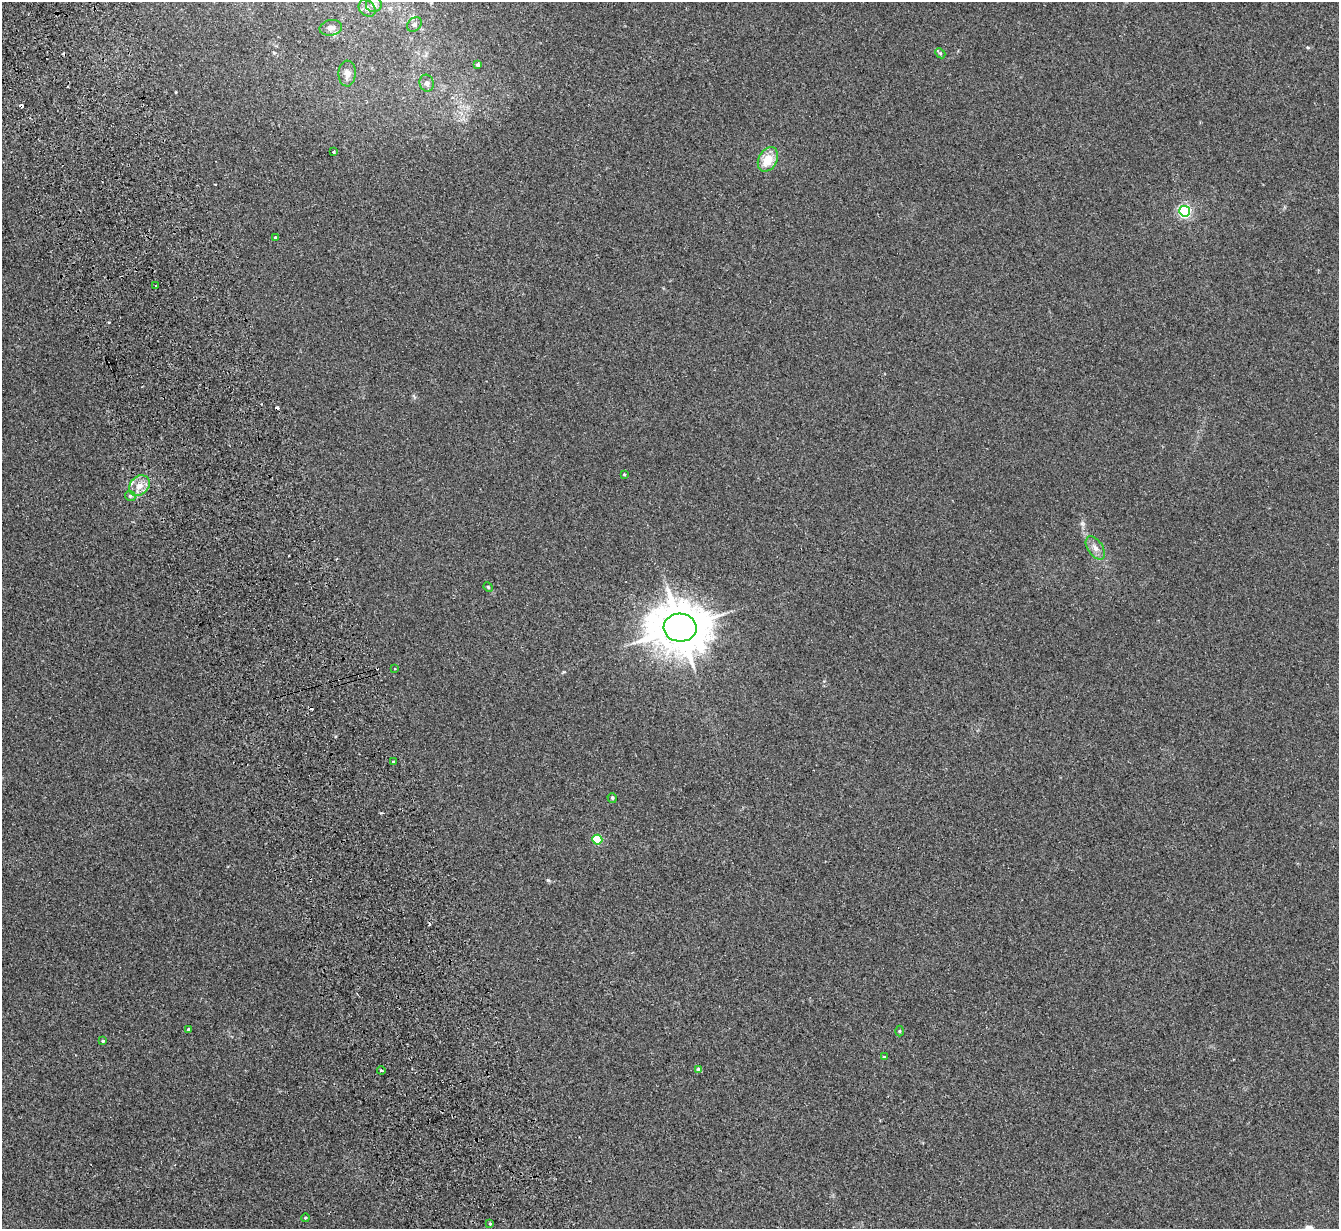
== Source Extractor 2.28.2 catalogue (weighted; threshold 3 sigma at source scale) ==
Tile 11 of 4 x 4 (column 3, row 3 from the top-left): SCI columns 2731-4067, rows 1399-2625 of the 5459 x 5375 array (HDU 1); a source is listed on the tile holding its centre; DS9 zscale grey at full resolution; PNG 1341 x 1231 px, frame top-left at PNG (2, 2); each listed source drawn as its Kron ellipse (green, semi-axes under 4 px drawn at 4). Shown black and unused: <1% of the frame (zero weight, under 2 of 3 exposures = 3% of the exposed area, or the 3 px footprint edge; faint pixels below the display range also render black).
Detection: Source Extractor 2.28.2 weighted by HDU 2 'WHT'; one run over the whole footprint, this tile lists its part. Background 0.0807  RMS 0.0082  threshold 0.037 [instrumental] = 3 sigma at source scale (4.5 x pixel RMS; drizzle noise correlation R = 1.50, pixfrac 1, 0.05/0.05 arcsec/px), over >= 5 px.
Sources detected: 38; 7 cosmic-ray / hot-pixel residue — neither listed nor drawn; the other 31 listed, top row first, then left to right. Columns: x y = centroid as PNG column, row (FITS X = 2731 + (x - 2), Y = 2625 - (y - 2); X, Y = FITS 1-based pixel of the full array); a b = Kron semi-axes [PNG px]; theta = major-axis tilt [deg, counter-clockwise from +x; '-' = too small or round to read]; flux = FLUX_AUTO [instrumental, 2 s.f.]
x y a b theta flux
374 5 8 7 - 3.4
367 8 9 7 -41 3.4
414 25 8 6 46 2.2
331 28 11 7 11 3.7
940 53 6 4 -43 1.1
478 65 4 3 - 2.1
347 74 13 8 88 4.7
427 83 8 7 - 3.2
334 152 4 3 - 7.6
768 159 13 9 62 14
1185 211 5 5 - 130
275 237 3 3 - 1.3
155 286 3 2 - 1.2
624 474 4 3 - 0.73
139 486 11 9 46 7.3
130 496 6 5 - 1.1
1095 548 13 7 -55 5
488 587 5 4 - 0.85
680 628 16 14 -3 3300
394 668 3 3 - 1.8
394 762 3 3 - 1.3
612 798 5 4 - 1.2
597 840 5 5 - 41
188 1029 3 3 - 1.1
899 1031 5 3 - 0.82
103 1041 3 3 - 1.2
884 1057 3 3 - 0.95
381 1070 4 3 - 1.1
699 1070 4 4 - 4.3
305 1218 4 4 - 0.83
490 1224 3 3 - 1.5
Unlisted compact peaks at least as high as the median listed source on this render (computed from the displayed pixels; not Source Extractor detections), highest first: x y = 548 880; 1082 524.